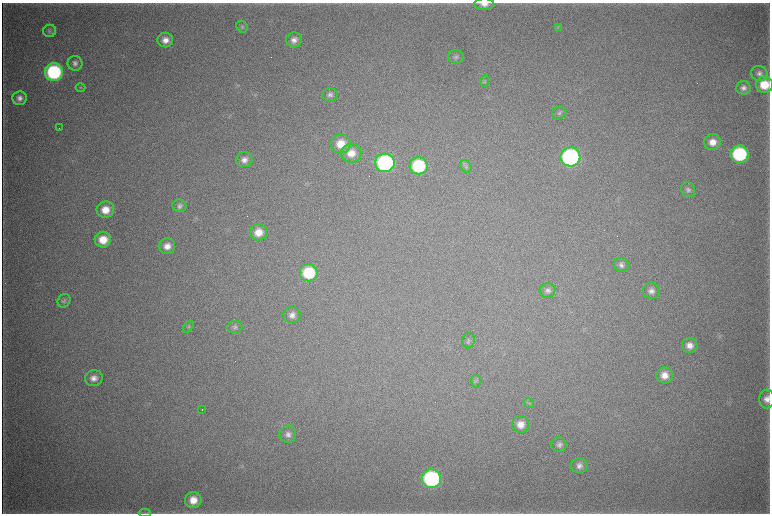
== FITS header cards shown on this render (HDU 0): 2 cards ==
NAXIS1  =                 1536 / length of data axis 1
NAXIS2  =                 1023 / length of data axis 2

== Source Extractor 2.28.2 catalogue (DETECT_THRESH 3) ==
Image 1536 x 1023 px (HDU 0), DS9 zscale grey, zoomed out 1/2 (1 PNG px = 2 x 2 image px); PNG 772 x 516 px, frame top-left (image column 1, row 1022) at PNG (2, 3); each listed source drawn as its Kron ellipse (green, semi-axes under 4 px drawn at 4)
Background 4640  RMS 39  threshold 117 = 3 sigma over >= 5 px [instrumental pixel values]
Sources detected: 61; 5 cannot appear on this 1/2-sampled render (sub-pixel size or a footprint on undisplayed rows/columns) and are neither listed nor drawn; the other 56 listed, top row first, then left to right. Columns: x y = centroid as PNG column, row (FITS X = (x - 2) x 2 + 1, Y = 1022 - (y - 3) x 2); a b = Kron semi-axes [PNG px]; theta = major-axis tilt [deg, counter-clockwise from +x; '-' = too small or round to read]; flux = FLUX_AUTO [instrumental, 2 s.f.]
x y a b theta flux
484 4 10 5 -1 5.1e+04
242 27 6 5 - 1.6e+04
558 28 4 3 - 1.0e+04
49 31 6 6 - 1.9e+04
165 40 8 7 - 6.8e+04
294 40 8 7 - 4.9e+04
456 57 8 7 - 2.5e+04
75 63 7 7 - 3.5e+04
54 72 9 9 - 1.0e+06
759 73 8 7 - 3.6e+04
484 81 6 4 72 1.5e+04
764 85 8 8 - 1.8e+05
81 87 5 3 - 9.7e+03
743 88 7 6 - 3.6e+04
330 95 8 7 - 3.1e+04
20 98 7 6 - 4.4e+04
559 113 7 6 - 2.1e+04
59 128 2 1 - 5.2e+03
712 142 8 8 - 8.7e+04
341 144 10 9 - 1.6e+05
351 153 10 9 - 1.1e+05
739 154 9 8 - 8.8e+05
570 157 10 9 - 1.7e+06
244 160 8 7 - 5.2e+04
385 163 9 9 - 1.4e+06
419 166 9 8 - 6.1e+05
466 166 7 5 -60 2.1e+04
688 189 8 6 -53 2.6e+04
179 206 7 6 - 2.7e+04
105 210 9 8 - 1.2e+05
258 232 8 8 - 1.1e+05
103 240 8 8 - 1.5e+05
167 246 8 7 - 7.3e+04
621 265 8 7 - 3.3e+04
309 273 9 8 - 4.4e+05
547 291 8 7 - 3.3e+04
651 291 8 8 - 4.5e+04
64 301 7 6 - 2.1e+04
292 315 8 8 - 5.1e+04
188 326 7 4 51 1.3e+04
235 327 7 6 - 2.2e+04
468 341 7 6 - 2.1e+04
690 345 8 7 - 6.8e+04
664 375 8 8 - 8.2e+04
94 378 9 8 - 6.0e+04
476 381 6 4 87 1.6e+04
767 399 9 7 89 6.1e+04
529 403 5 2 - 7.8e+03
202 410 2 2 - 2.1e+03
520 424 8 8 - 8.7e+04
288 434 8 8 - 4.2e+04
559 445 7 7 - 3.2e+04
579 466 8 7 - 4.3e+04
431 479 9 9 - 1.4e+06
193 500 8 8 - 1.1e+05
145 513 6 3 -1 1.3e+04
At the frame edge (FLAGS 8, measured only in part): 1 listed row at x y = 484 4
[5 sub-pixel or undisplayed-footprint detections neither listed nor drawn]